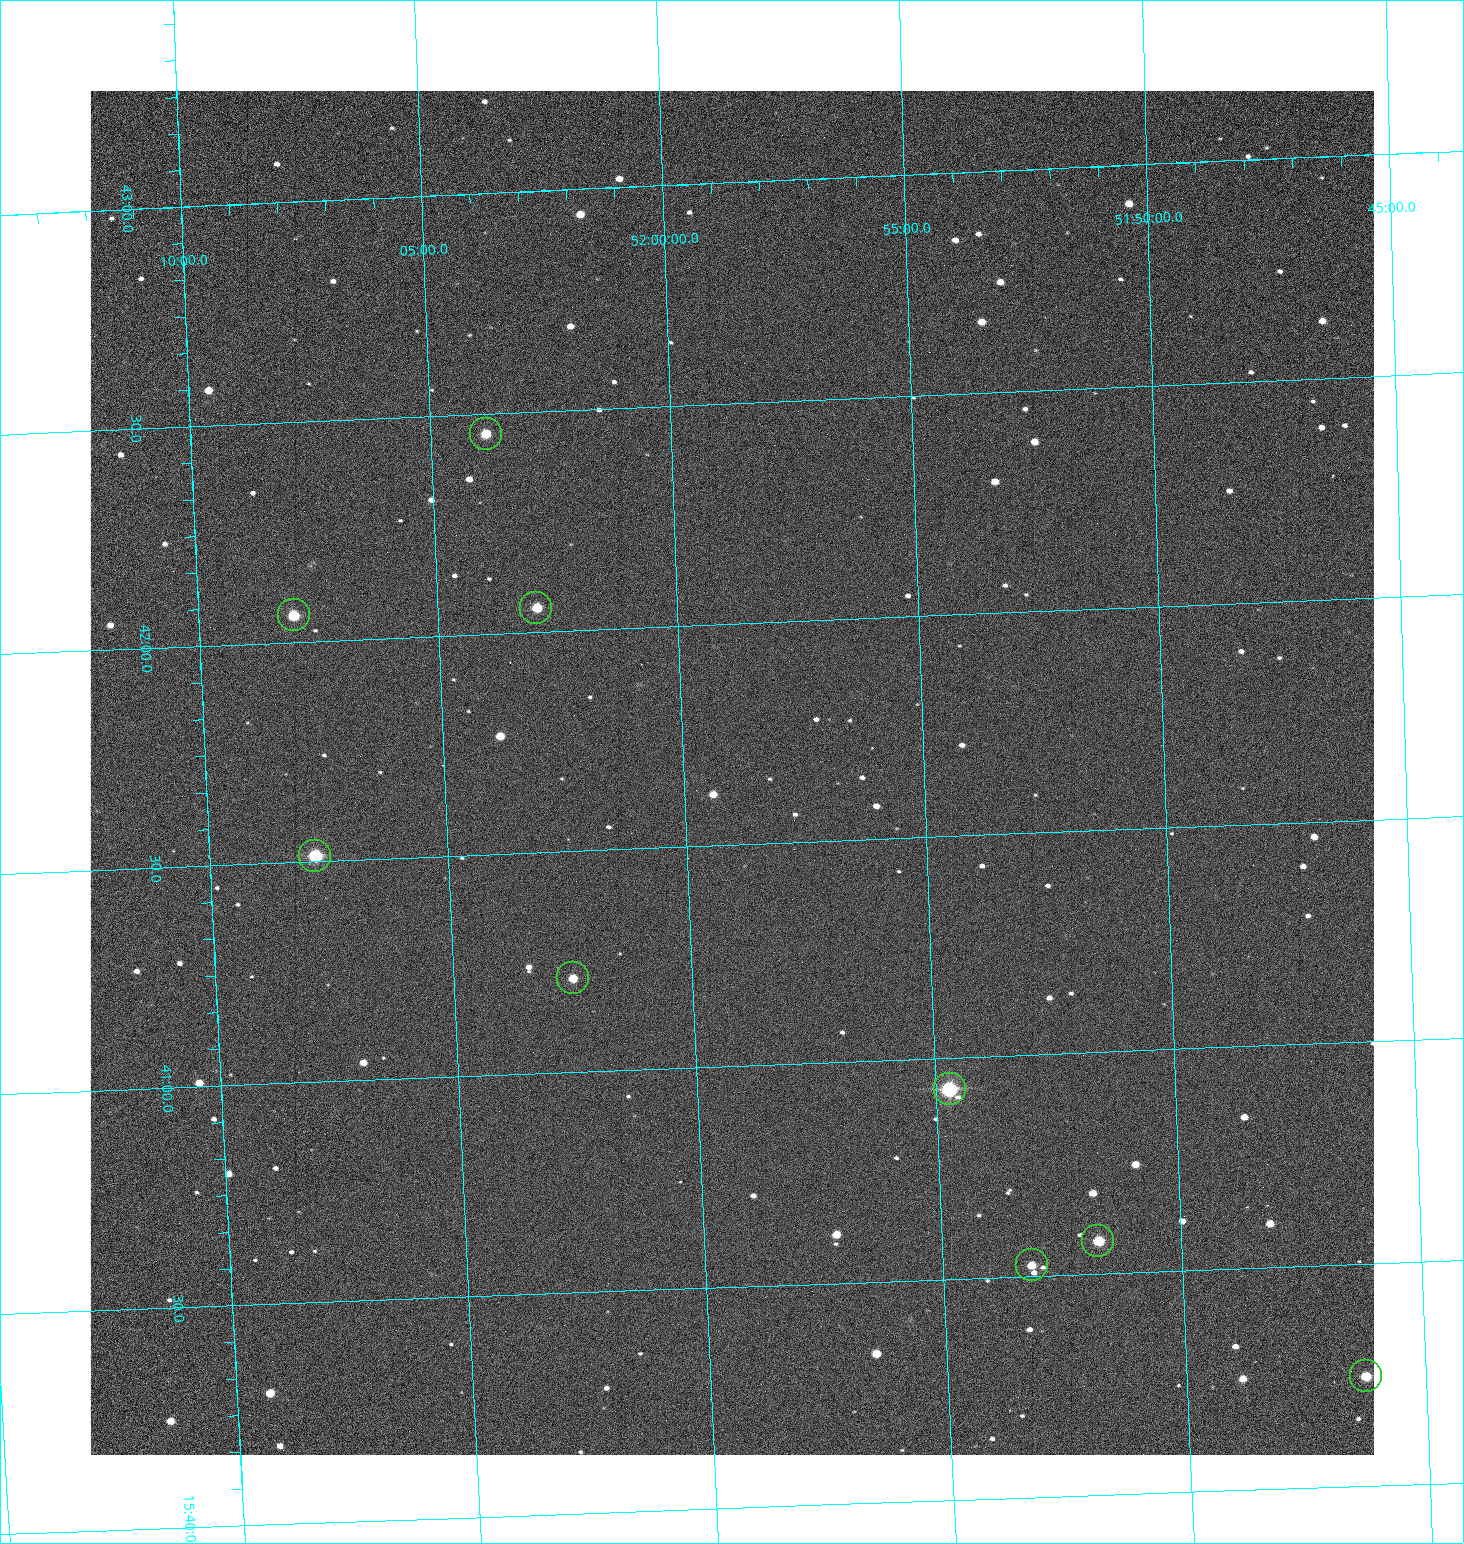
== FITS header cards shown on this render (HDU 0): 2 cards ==
NAXIS1  =                 1284 /fastest changing axis
NAXIS2  =                 1364 /next to fastest changing axis

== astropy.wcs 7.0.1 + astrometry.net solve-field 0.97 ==
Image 1284 x 1364 px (HDU 0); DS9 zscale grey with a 90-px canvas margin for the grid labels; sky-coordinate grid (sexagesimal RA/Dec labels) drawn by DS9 from the SOLVED WCS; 9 Tycho-2 reference stars matched to detected sources circled (green)
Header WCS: RA---TAN/DEC--TAN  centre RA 15:41:40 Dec +51:59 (235.42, +51.98 deg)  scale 1.26 arcsec/px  FOV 26.9' x 28.5'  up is +92 deg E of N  parity flipped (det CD > 0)
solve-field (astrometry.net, Tycho-2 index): VERIFIED the header's WCS against the Tycho-2 star catalogue (9 matches, 0 conflicts) and refined it, rather than solving blind
Solved WCS: RA---TAN-SIP/DEC--TAN-SIP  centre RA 15:41:40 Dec +51:59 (235.42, +51.98 deg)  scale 1.25 arcsec/px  FOV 26.8' x 28.5'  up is +92 deg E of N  parity flipped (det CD > 0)
The solver's refit moves the header's centre by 0.62 arcsec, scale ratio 0.9974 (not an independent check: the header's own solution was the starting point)
Tycho-2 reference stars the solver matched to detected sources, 9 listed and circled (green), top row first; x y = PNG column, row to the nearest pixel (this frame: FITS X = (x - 90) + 1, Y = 1364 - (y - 91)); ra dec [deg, ICRS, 3 dp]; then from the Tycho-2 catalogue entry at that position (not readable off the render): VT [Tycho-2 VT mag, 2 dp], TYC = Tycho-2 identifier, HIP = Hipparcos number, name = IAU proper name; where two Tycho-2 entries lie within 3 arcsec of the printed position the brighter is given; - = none
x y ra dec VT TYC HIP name
486 434 235.614 +52.064 11.61 3489-1132-1 - -
536 608 235.514 +52.049 11.19 3489-1407-1 - -
294 615 235.515 +52.133 11.12 3489-1380-1 - -
315 856 235.378 +52.130 9.31 3489-1322-1 76850 -
573 978 235.303 +52.042 11.52 3489-958-1 - -
950 1089 235.232 +51.912 9.59 3489-824-1 - -
1098 1241 235.143 +51.862 10.97 3489-1016-1 - -
1032 1265 235.131 +51.886 12.29 3489-908-1 - -
1366 1376 235.062 +51.771 11.53 3489-1453-1 - -